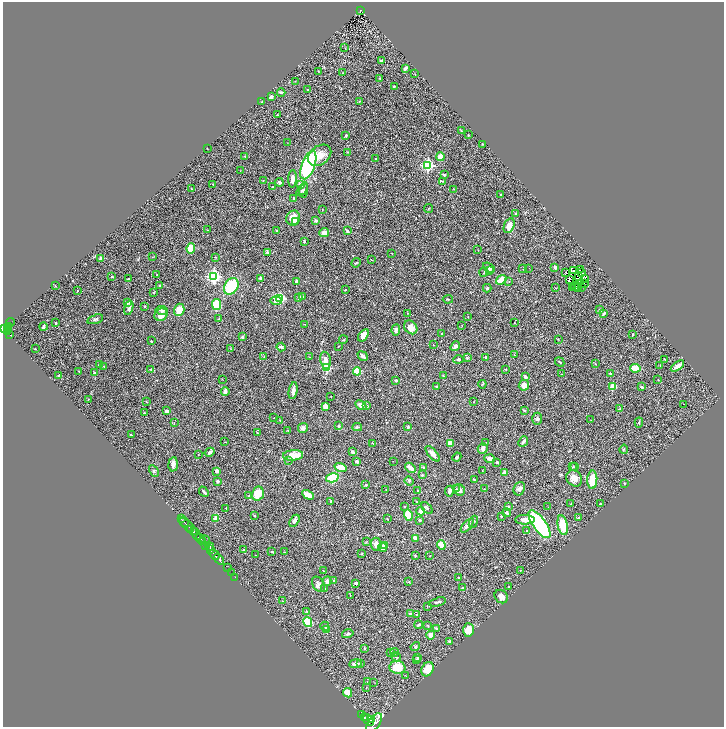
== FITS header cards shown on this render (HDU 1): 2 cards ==
NAXIS1  =                 1443
NAXIS2  =                 1449

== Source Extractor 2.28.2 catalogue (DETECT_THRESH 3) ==
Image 1443 x 1449 px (HDU 1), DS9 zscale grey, zoomed out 1/2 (1 PNG px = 2 x 2 image px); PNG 726 x 729 px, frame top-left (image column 2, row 1449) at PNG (3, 2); each listed source drawn as its Kron ellipse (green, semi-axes under 4 px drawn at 4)
Background 0.648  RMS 0.027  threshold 0.0823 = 3 sigma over >= 5 px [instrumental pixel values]
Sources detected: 402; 44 cannot appear on this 1/2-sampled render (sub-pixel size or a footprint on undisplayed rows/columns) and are neither listed nor drawn; the other 358 listed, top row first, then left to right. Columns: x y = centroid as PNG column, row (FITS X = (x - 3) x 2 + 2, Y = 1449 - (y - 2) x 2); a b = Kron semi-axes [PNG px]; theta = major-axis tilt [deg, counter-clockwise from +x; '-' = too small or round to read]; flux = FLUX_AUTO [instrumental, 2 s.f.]
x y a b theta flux
361 10 3 2 - 110
345 48 3 2 - 1.7
381 61 3 2 - 11
405 68 4 2 - 24
318 71 3 2 - 1.7
342 73 3 2 - 2.4
415 74 3 1 - 1.6
380 78 2 2 - 3.9
295 81 2 1 - 1.4
394 86 2 2 - 3.2
307 90 3 2 - 4.1
281 92 4 2 - 14
271 97 3 3 - 14
262 101 3 2 - 4
360 101 3 2 - 3
277 115 2 2 - 3.3
461 130 3 2 - 2.9
346 135 3 2 - 7.1
468 135 2 2 - 3.2
287 143 3 1 - 1.7
482 144 3 2 - 3.2
207 148 2 2 - 2
347 152 4 2 - 3.1
319 155 13 9 36 58
245 156 3 2 - 2.8
441 157 4 3 - 64
376 159 3 2 - 6.2
308 165 15 6 69 520
428 165 3 3 - 780
240 171 2 1 - 1.6
444 175 2 2 - 15
292 179 8 4 88 32
263 180 2 2 - 2.9
442 181 3 3 - 3.9
279 182 4 3 - 10
213 184 3 2 - 4.8
301 184 2 2 - 61
272 187 2 1 - 3.3
191 189 3 2 - 3.5
454 189 3 2 - 2.2
302 190 7 4 52 11
304 190 8 3 83 10
500 195 3 2 - 2.8
293 198 3 3 - 4.6
429 209 4 2 - 3.4
322 210 3 2 - 1.8
516 214 3 3 - 5.2
293 218 7 7 - 74
316 221 2 2 - 24
296 222 4 2 - 6.2
509 226 8 5 67 39
207 230 3 2 - 2.6
277 230 3 2 - 3.2
347 231 4 3 - 13
324 233 5 4 - 30
304 241 2 2 - 8.3
191 248 5 4 - 88
478 250 2 1 - 1.5
267 252 2 2 - 40
392 253 2 2 - 1.6
152 257 2 2 - 2.2
216 257 2 2 - 1.7
101 258 2 2 - 55
371 260 3 2 - 2.2
356 263 5 3 - 5.5
489 267 6 3 -34 26
555 267 3 2 - 17
529 268 2 1 - 6.8
523 269 2 2 - 4.6
580 269 3 1 - 0.61
489 270 3 3 - 5.4
573 271 2 1 - 3.4
484 272 4 3 - 3.9
566 273 2 1 - 1.3
581 273 2 1 - 2
157 275 2 2 - 1.8
214 276 4 4 - 1400
579 276 2 1 - 1.2
112 277 3 2 - 5.1
261 278 3 3 - 15
584 278 2 1 - 0.6
129 279 3 2 - 3.6
569 279 2 1 - 0.98
501 280 6 4 37 85
297 281 3 3 - 10
509 282 3 2 - 2.8
584 284 2 1 - 2
160 285 3 2 - 6.6
55 286 2 2 - 1.9
231 286 9 6 59 230
576 286 5 1 - 1.4
573 287 2 1 - 2.6
581 287 2 1 - 4.4
487 288 4 3 - 6.3
555 288 2 1 - 1.5
577 288 2 1 - 2.3
345 290 3 2 - 4
77 291 3 2 - 2.4
154 292 3 3 - 4.5
303 296 3 2 - 2.8
280 298 4 4 - 240
299 298 4 3 - 18
448 299 5 2 - 4
276 301 5 4 - 25
127 302 3 3 - 23
216 304 5 4 - 160
145 306 2 2 - 12
129 308 7 3 74 15
162 310 6 3 -10 15
179 310 6 5 - 59
600 310 2 2 - 26
407 313 3 2 - 2.9
604 313 3 2 - 7.6
161 315 7 6 - 41
468 317 3 2 - 2.2
95 319 8 4 16 14
219 319 4 3 - 4.2
10 322 4 2 - 57
56 323 2 2 - 5.6
514 323 2 1 - 1.5
305 324 2 2 - 2.4
8 326 3 3 - 290
462 326 2 1 - 1.6
43 327 4 2 - 15
411 327 7 6 - 37
5 328 3 2 - 530
8 328 4 1 - 280
9 330 2 1 - 38
396 330 6 4 85 17
8 332 2 2 - 170
9 334 3 2 - 260
442 334 2 2 - 2.8
363 335 7 4 55 46
632 335 3 2 - 4.8
242 337 3 2 - 11
558 339 3 2 - 2.1
343 340 4 2 - 3
151 341 2 2 - 4.1
433 345 2 2 - 2.2
338 346 3 2 - 2.6
455 346 5 3 - 21
281 347 4 3 - 12
35 349 3 2 - 3.3
231 349 3 2 - 2.8
514 355 2 2 - 5.8
264 356 3 2 - 2.4
363 356 6 2 -40 20
310 357 2 2 - 1.9
467 357 4 3 - 5
485 357 3 3 - 6.2
458 359 5 3 - 11
665 359 3 2 - 4.5
325 360 8 5 -78 33
560 362 5 2 - 3.9
595 364 3 2 - 2.7
99 365 2 2 - 3
104 366 2 2 - 4
660 366 3 2 - 2.2
677 366 7 4 36 35
327 368 3 3 - 300
635 368 5 3 - 94
151 369 3 2 - 4.2
506 369 3 2 - 3.8
79 371 3 2 - 2.6
357 371 4 4 - 130
94 373 2 2 - 19
610 373 3 2 - 3.8
562 374 2 1 - 1.4
58 376 3 2 - 5.2
443 376 2 2 - 3.4
525 377 3 2 - 18
222 379 2 2 - 1.9
396 380 4 3 - 6.1
658 380 2 1 - 2.5
482 384 4 3 - 5.7
524 385 5 5 - 42
612 386 3 2 - 160
437 387 3 2 - 7
642 387 3 3 - 6.3
225 391 4 3 - 27
293 391 8 4 79 23
331 396 2 2 - 1.9
88 399 2 2 - 3.9
146 402 4 2 - 2.7
474 402 3 2 - 2.6
684 404 2 1 - 25
361 405 6 4 -29 33
367 405 4 3 - 6.3
325 407 4 3 - 47
620 409 3 2 - 3.2
524 410 3 2 - 5.2
167 411 4 3 - 21
144 413 3 2 - 6.1
274 418 2 1 - 1.5
537 419 6 5 - 13
280 420 3 2 - 3.7
591 420 2 1 - 1.6
174 422 3 2 - 2.1
639 423 5 3 - 5.8
339 426 2 2 - 21
357 427 5 2 - 11
408 427 3 2 - 11
303 428 5 4 - 21
288 430 3 2 - 3.1
258 433 4 2 - 6.9
131 435 3 2 - 3.4
225 442 3 2 - 2.6
486 442 2 1 - 1.4
523 442 6 3 48 15
372 443 4 1 - 2.6
450 443 4 3 - 40
483 448 5 5 - 17
624 449 4 3 - 6.1
210 452 5 3 - 11
353 452 3 2 - 10
433 454 9 4 -48 29
198 455 2 2 - 1.5
293 455 10 5 6 69
457 457 4 3 - 8
490 459 5 4 - 21
288 460 2 2 - 3.4
357 461 3 2 - 14
393 461 2 1 - 1.4
497 462 3 3 - 8
173 464 7 4 85 22
575 466 3 2 - 2.6
340 467 6 4 -17 100
423 467 4 3 - 4.7
573 467 3 2 - 3.1
410 468 6 3 -41 40
482 470 2 2 - 1.6
154 471 6 3 -60 8.5
216 471 3 3 - 10
504 473 3 3 - 32
422 475 3 2 - 5.9
332 478 6 4 14 210
574 478 8 7 - 48
474 479 4 2 - 4.4
592 480 9 5 87 130
217 481 4 3 - 7.2
409 481 5 3 - 7.3
624 483 3 3 - 3.4
366 485 3 2 - 4.3
386 489 2 1 - 2.3
456 489 3 3 - 6.6
484 489 2 1 - 1.5
519 489 7 5 65 15
418 490 2 2 - 3.1
459 490 6 5 - 24
449 491 5 3 - 18
204 492 6 2 -47 8.7
258 494 7 6 - 110
249 495 3 2 - 3.4
308 495 6 3 -29 55
330 501 3 2 - 4.8
416 502 3 2 - 4.1
571 504 3 2 - 2
600 504 2 2 - 3
404 506 2 2 - 2.8
508 506 3 3 - 5.4
548 507 2 1 - 1.2
226 508 2 2 - 1.6
427 508 7 4 -44 9.6
421 511 4 4 - 48
507 513 4 3 - 16
408 515 6 4 -73 120
254 516 3 2 - 3.6
501 516 2 2 - 3.6
216 518 3 3 - 45
578 518 2 2 - 21
181 519 2 1 - 150
387 519 3 2 - 1.6
420 520 4 3 - 8.1
525 520 10 4 -1 38
294 521 7 4 57 20
184 522 5 2 - 350
473 522 6 2 69 5
539 524 16 6 -53 620
467 525 9 4 49 22
563 525 10 5 -79 130
188 526 12 2 -44 1300
191 529 2 2 - 610
527 530 4 2 - 3.7
196 534 6 3 -58 3000
200 538 5 3 - 1200
415 538 4 3 - 30
205 540 5 2 - 150
202 542 4 1 - 380
366 542 3 3 - 3.6
376 544 6 5 - 36
206 545 3 2 - 930
384 545 3 3 - 26
441 545 5 4 - 57
209 547 4 2 - 600
383 547 4 3 - 16
211 549 3 2 - 410
243 550 2 2 - 4.9
272 552 3 2 - 3.4
284 552 2 1 - 2.5
214 554 6 2 -47 1300
361 554 3 2 - 3.2
255 555 2 2 - 1.7
415 556 2 2 - 6.9
430 556 2 2 - 2.3
219 559 6 2 -50 2000
228 568 3 1 - 50
521 570 2 2 - 1.5
323 571 3 2 - 1.9
231 573 2 1 - 18
235 577 2 1 - 21
459 577 2 2 - 2.8
334 580 2 2 - 6.3
327 581 5 3 - 21
409 582 4 3 - 4.5
356 583 3 2 - 11
318 584 8 5 -59 18
509 586 3 2 - 2.2
325 588 2 2 - 1.6
462 588 3 2 - 3.9
350 596 3 2 - 2
501 597 7 6 - 29
282 601 2 2 - 1.8
437 602 9 3 15 11
427 606 3 2 - 1.5
306 611 3 3 - 3.6
410 614 3 3 - 9.6
417 615 3 3 - 4.6
308 622 5 3 - 220
419 625 4 2 - 13
428 625 3 2 - 2.9
325 626 4 3 - 7.6
436 628 4 3 - 6.3
327 629 4 3 - 17
468 630 7 5 -88 78
348 634 6 4 16 14
431 635 4 4 - 35
449 641 3 3 - 6.4
415 646 5 3 - 6.6
364 648 3 2 - 6.9
391 652 4 3 - 6.7
395 652 4 3 - 5
396 657 5 3 - 6
417 657 3 3 - 3.2
417 659 3 3 - 7.3
355 664 6 4 8 32
361 664 4 3 - 5
397 667 8 6 -4 95
428 669 7 6 - 81
406 675 3 2 - 1.9
367 682 3 2 - 1.9
374 682 3 2 - 2.1
366 687 2 1 - 1.4
348 693 5 3 - 76
361 714 2 1 - 94
365 718 2 2 - 770
371 719 3 3 - 1300
368 720 7 4 -48 4100
374 723 11 5 53 6200
At the frame edge (FLAGS 8, measured only in part): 1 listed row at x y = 374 723
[44 sub-pixel or undisplayed-footprint detections neither listed nor drawn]